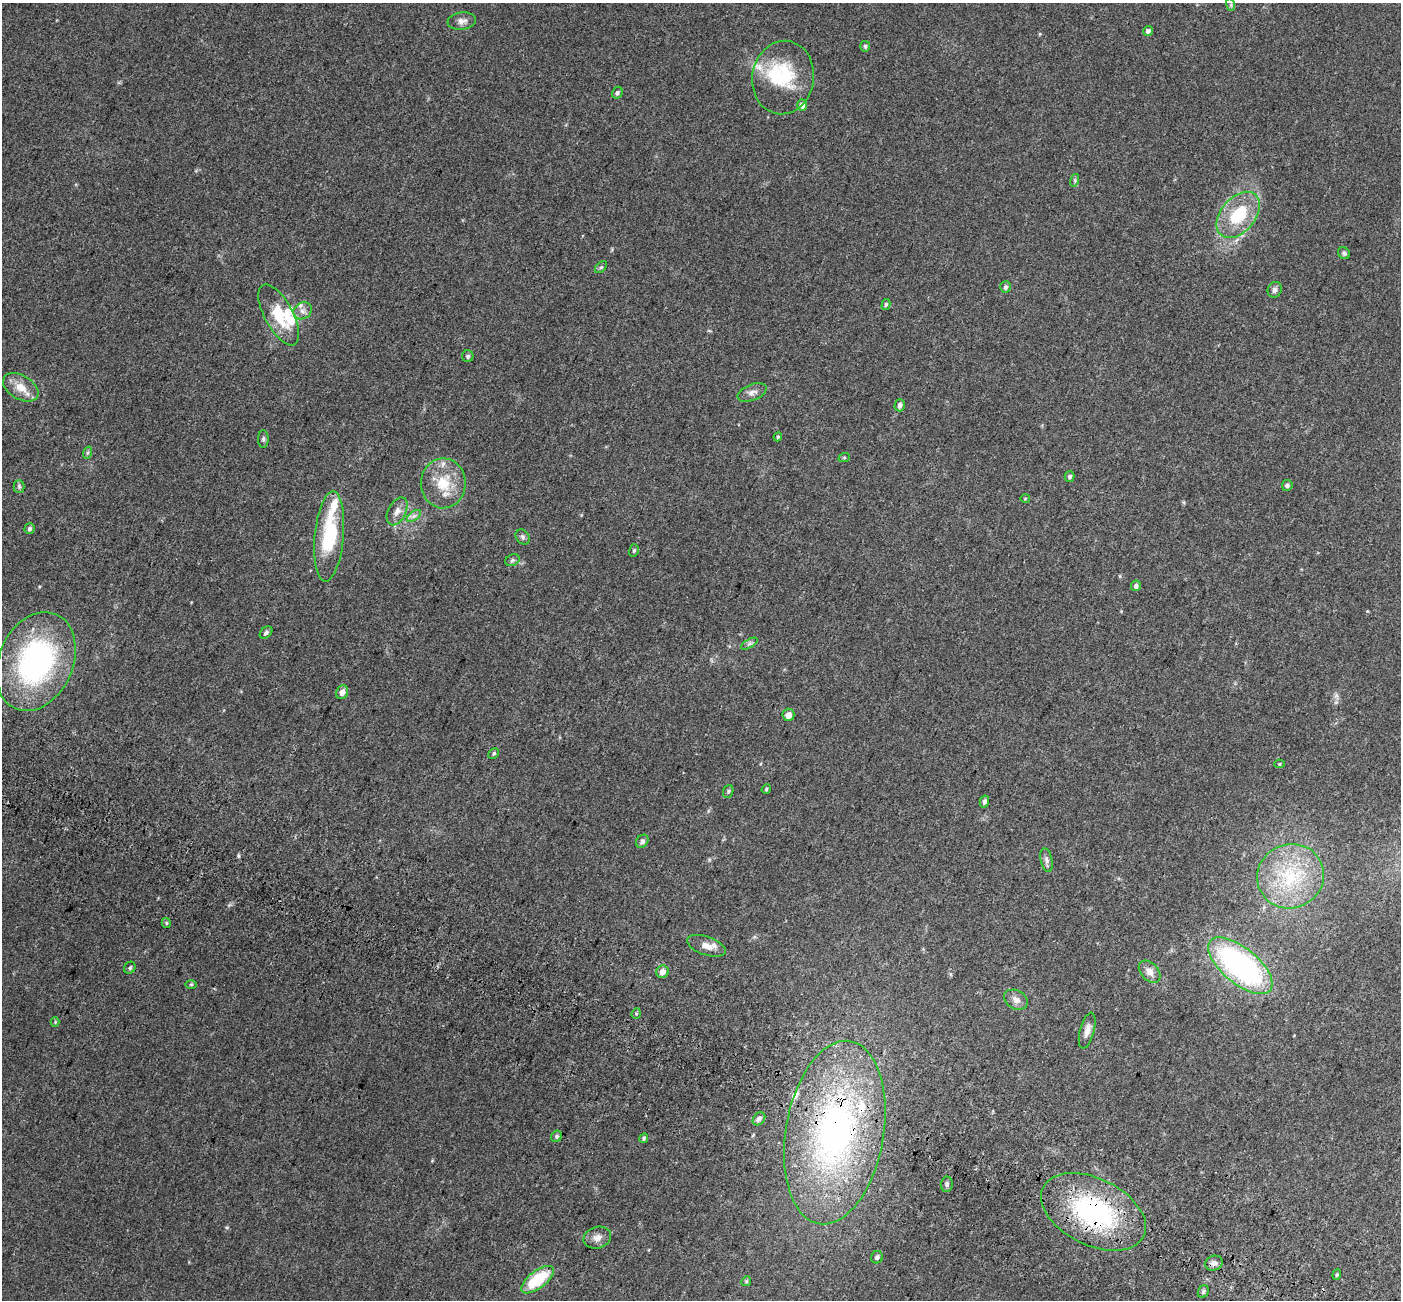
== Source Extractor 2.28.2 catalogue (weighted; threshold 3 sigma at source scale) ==
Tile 6 of 4 x 4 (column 2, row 2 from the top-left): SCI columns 1498-2896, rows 2989-4286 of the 5785 x 5911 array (HDU 1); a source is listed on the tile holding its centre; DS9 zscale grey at full resolution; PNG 1403 x 1302 px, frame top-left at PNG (2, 3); each listed source drawn as its Kron ellipse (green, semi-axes under 4 px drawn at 4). Shown black and unused: <1% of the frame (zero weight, under 3 of 5 exposures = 6% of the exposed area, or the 3 px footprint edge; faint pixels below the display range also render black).
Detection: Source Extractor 2.28.2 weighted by HDU 2 'WHT'; one run over the whole footprint, this tile lists its part. Background 0.0315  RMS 0.0028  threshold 0.0128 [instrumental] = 3 sigma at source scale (4.5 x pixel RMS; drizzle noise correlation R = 1.50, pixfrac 1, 0.0396/0.0396 arcsec/px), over >= 5 px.
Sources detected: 83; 2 inside a brighter object's white glare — neither listed nor drawn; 7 inside a brighter listed object's ellipse — not listed separately; the other 74 listed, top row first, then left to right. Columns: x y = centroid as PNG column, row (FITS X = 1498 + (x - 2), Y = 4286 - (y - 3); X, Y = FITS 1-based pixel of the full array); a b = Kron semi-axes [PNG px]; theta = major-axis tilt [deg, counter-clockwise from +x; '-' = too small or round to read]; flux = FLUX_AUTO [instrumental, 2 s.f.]
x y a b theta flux
1231 5 6 4 -73 0.39
462 21 14 8 7 1.4
1148 31 5 5 - 0.81
865 46 5 5 - 0.43
783 77 37 30 81 16
617 93 6 5 - 0.63
802 105 5 5 - 1.6
1075 180 6 4 73 0.43
1238 215 26 17 49 12
1344 253 6 5 - 0.59
601 267 7 4 44 0.43
1005 287 6 5 - 0.65
1275 290 8 7 - 0.95
886 304 6 4 75 0.49
303 311 9 8 - 1.3
279 315 34 14 -62 8.8
468 356 6 6 - 0.61
21 387 19 12 -31 3.9
752 392 15 8 21 1.5
900 405 6 5 - 0.92
778 437 4 4 - 0.34
263 439 9 5 90 0.6
87 453 6 4 71 0.43
844 458 6 4 19 0.31
1070 477 5 5 - 0.62
443 483 25 22 -90 8.4
1287 485 5 5 - 0.69
19 486 6 5 - 0.48
1025 498 5 3 - 0.22
397 511 15 9 63 1.9
414 516 8 4 37 0.72
29 529 5 5 - 0.67
329 536 45 14 85 17
523 537 8 6 -53 0.71
634 550 6 5 - 0.41
512 560 7 5 22 0.57
1136 586 5 5 - 0.79
266 633 7 5 40 0.6
749 644 9 4 30 0.54
36 661 51 37 66 54
342 692 7 6 - 1.5
788 715 6 6 - 1.7
494 753 6 4 47 0.44
1279 764 5 4 - 0.34
766 789 5 4 - 0.29
728 791 7 5 71 0.45
984 802 6 4 76 0.77
642 841 7 5 50 0.73
1047 860 12 5 -77 0.85
1290 876 34 32 26 18
166 923 5 4 - 0.35
706 946 20 9 -19 2.5
1240 966 39 18 -40 62
130 968 6 5 - 0.51
662 972 6 6 - 1.9
1150 972 13 8 -46 2
191 984 6 4 0 0.31
1016 1000 12 9 -27 1.8
636 1013 5 4 - 0.41
55 1022 4 4 - 0.29
1087 1031 18 7 75 1.8
759 1119 7 5 48 0.95
835 1132 93 49 80 85
557 1136 6 5 - 0.5
644 1138 5 4 - 0.46
947 1184 7 6 - 0.69
1093 1212 56 33 -26 39
597 1238 14 10 16 1.8
877 1257 6 6 - 0.77
1214 1263 9 7 18 1.2
1337 1275 5 4 - 0.36
537 1280 19 8 37 12
746 1281 5 4 - 0.36
1203 1292 6 5 - 0.52
Overlapping masked pixels (flux is a lower limit): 2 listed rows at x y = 835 1132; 1093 1212